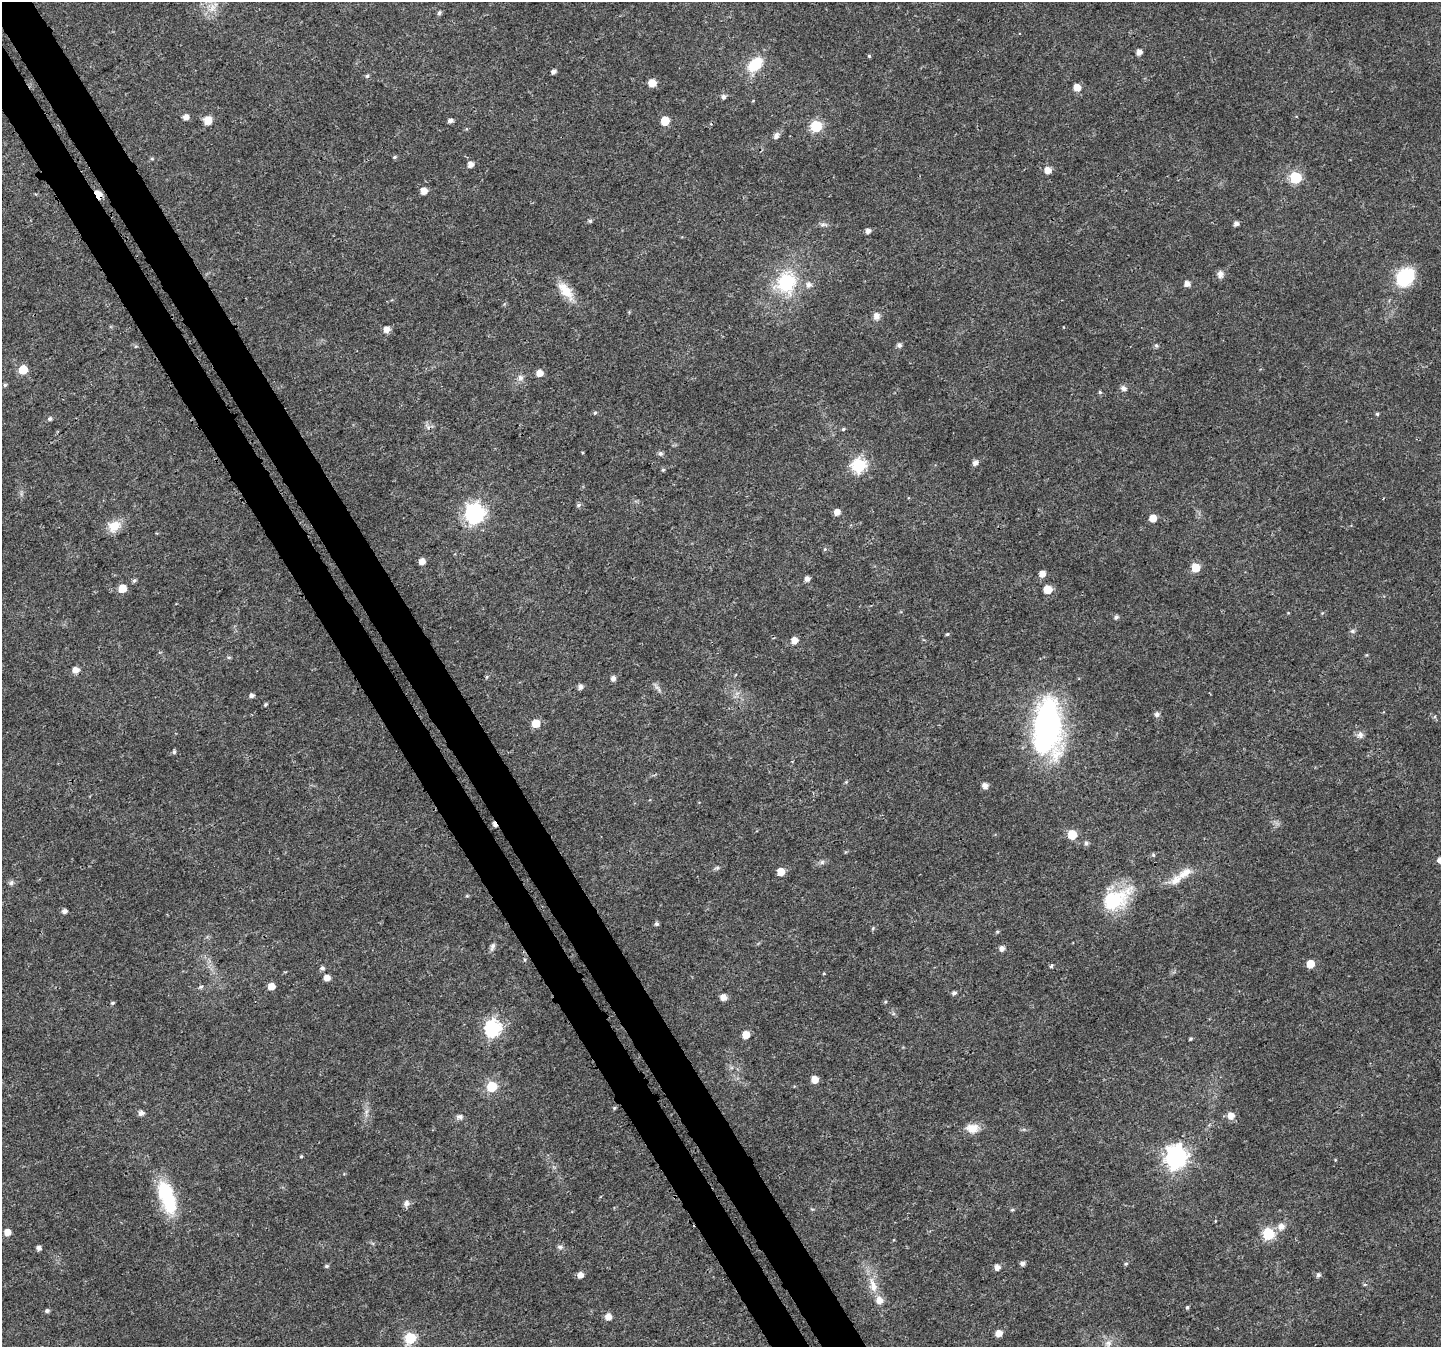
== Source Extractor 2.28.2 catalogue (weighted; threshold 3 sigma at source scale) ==
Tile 11 of 4 x 4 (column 3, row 3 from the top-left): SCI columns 2950-4388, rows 1575-2919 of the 5896 x 5790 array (HDU 1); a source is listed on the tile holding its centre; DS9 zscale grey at full resolution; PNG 1443 x 1349 px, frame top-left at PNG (2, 2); no overlay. Shown black and unused: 6% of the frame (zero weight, under 3 of 4 exposures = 6% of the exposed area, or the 3 px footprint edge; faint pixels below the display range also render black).
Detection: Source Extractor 2.28.2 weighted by HDU 2 'WHT'; one run over the whole footprint, this tile lists its part. Background 0.0134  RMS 0.0028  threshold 0.0125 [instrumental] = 3 sigma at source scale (4.5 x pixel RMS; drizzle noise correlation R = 1.50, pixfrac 1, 0.0396/0.0396 arcsec/px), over >= 5 px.
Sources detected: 147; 1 inside a brighter object's white glare — not listed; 2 inside a brighter listed object's ellipse — not listed separately; the other 144 listed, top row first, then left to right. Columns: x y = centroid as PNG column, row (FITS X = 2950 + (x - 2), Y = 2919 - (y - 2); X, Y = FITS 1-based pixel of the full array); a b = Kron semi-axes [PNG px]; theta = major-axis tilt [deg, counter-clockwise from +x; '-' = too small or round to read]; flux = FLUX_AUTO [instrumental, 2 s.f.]
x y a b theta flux
212 8 15 6 79 2.2
439 13 5 5 - 0.59
1139 52 5 5 - 1.6
869 56 4 4 - 0.34
755 64 17 11 45 9
553 71 4 4 - 1.1
367 76 5 4 - 0.5
652 83 5 5 - 4.4
1077 87 6 5 - 3.2
723 97 5 5 - 0.94
186 117 5 5 - 1.6
208 120 6 6 - 5.2
450 121 5 4 - 1.1
665 121 6 5 - 7.9
816 126 6 6 - 23
776 136 10 7 65 1.1
395 157 6 4 21 0.38
152 159 6 4 -1 0.32
471 164 5 5 - 1.9
1048 170 5 5 - 2.9
1296 177 6 6 - 24
424 191 5 5 - 3
98 195 6 4 -62 9.7
590 221 5 5 - 0.49
1236 223 5 5 - 1.1
823 224 7 4 19 0.62
868 231 5 5 - 1.2
1220 274 10 8 -82 1.3
1405 277 16 12 47 19
786 283 24 22 56 17
1187 284 5 5 - 1.7
809 285 7 6 - 1.2
566 291 28 12 -52 5.2
876 316 9 7 -83 1.6
387 329 6 5 - 2.1
899 345 5 5 - 0.97
1156 345 6 5 - 0.52
23 370 6 5 - 7.7
540 373 6 6 - 2.4
520 378 8 8 - 1.1
5 385 5 4 - 0.42
1123 388 6 5 - 1.2
1100 392 5 4 - 0.42
595 413 5 4 - 0.38
1377 414 4 4 - 0.38
50 419 5 5 - 0.61
843 429 5 4 - 0.37
660 453 6 6 - 0.7
975 463 6 5 - 1.2
859 465 7 6 - 44
663 470 5 4 - 0.35
578 505 6 5 - 0.57
837 512 6 5 - 1.8
475 513 8 7 - 120
1153 518 5 5 - 3.6
114 526 17 13 34 4
825 549 5 4 - 0.33
422 561 5 5 - 2.1
1195 567 6 5 - 7.1
1042 574 6 5 - 2.3
807 579 5 4 - 1.4
134 581 6 4 48 0.55
122 588 5 5 - 6
1048 589 5 5 - 6.5
1116 617 6 5 - 0.68
1353 631 7 5 -20 0.54
947 634 5 4 - 0.4
794 640 5 5 - 2.5
229 657 6 4 0 0.37
75 670 6 6 - 2
487 677 5 4 - 0.36
613 678 5 5 - 1.3
656 686 11 4 -36 0.79
581 687 5 5 - 1.2
251 696 5 5 - 0.84
265 704 4 4 - 0.39
1157 714 6 5 - 1
536 723 6 6 - 5.1
1047 726 53 28 90 71
1360 735 9 8 - 1.2
174 752 5 4 - 0.57
846 782 5 4 - 0.33
985 786 5 5 - 1.7
495 824 6 3 -56 1.3
1072 834 6 5 - 9.7
1086 843 6 6 - 0.65
1153 855 6 5 - 0.39
1440 860 5 5 - 1.9
822 862 6 6 - 0.65
717 868 7 5 8 0.51
781 872 5 5 - 4.8
1185 873 24 11 35 3.8
11 883 7 5 73 0.69
467 896 6 3 -17 0.3
1115 899 37 20 27 17
64 911 5 4 - 1.1
657 924 5 5 - 0.61
873 928 5 4 - 0.33
997 932 5 4 - 0.36
492 947 12 6 75 0.93
1002 948 5 5 - 1.4
1310 964 5 5 - 5.2
1051 965 3 3 - 1.1
322 968 6 5 - 0.71
824 974 5 3 - 0.22
327 978 5 5 - 2.1
271 986 5 5 - 3
201 987 5 5 - 0.57
954 993 5 4 - 0.82
723 997 5 5 - 2.1
112 1003 5 3 - 0.46
493 1028 7 7 - 69
746 1035 5 5 - 4.8
1190 1039 4 3 - 0.38
815 1079 5 5 - 3.3
492 1087 6 6 - 14
614 1108 5 4 - 0.35
141 1113 6 5 - 1.2
1231 1116 6 6 - 2.7
460 1117 10 6 -1 0.87
972 1128 17 12 1 3.3
301 1156 4 3 - 0.31
1176 1157 8 8 - 170
167 1197 40 16 -71 17
406 1203 7 6 - 1.5
1012 1210 5 4 - 0.36
1281 1226 10 10 - 1.7
7 1232 5 5 - 2.6
1268 1233 6 6 - 24
560 1247 9 5 -10 0.71
39 1248 5 4 - 1.1
1022 1264 5 5 - 1
1126 1264 5 4 - 0.39
326 1266 6 4 16 0.45
997 1267 5 5 - 1.8
580 1275 5 5 - 1.9
1318 1275 5 5 - 0.77
873 1285 23 10 -73 4.6
1187 1307 4 4 - 0.44
47 1311 5 4 - 0.66
608 1317 6 5 - 2.6
999 1333 5 5 - 2.6
410 1338 6 6 - 22
1108 1343 11 8 39 1.7
Overlapping masked pixels (flux is a lower limit): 2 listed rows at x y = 98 195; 495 824
Isophote crosses this tile's border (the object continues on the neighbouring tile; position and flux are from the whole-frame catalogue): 1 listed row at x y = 1440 860